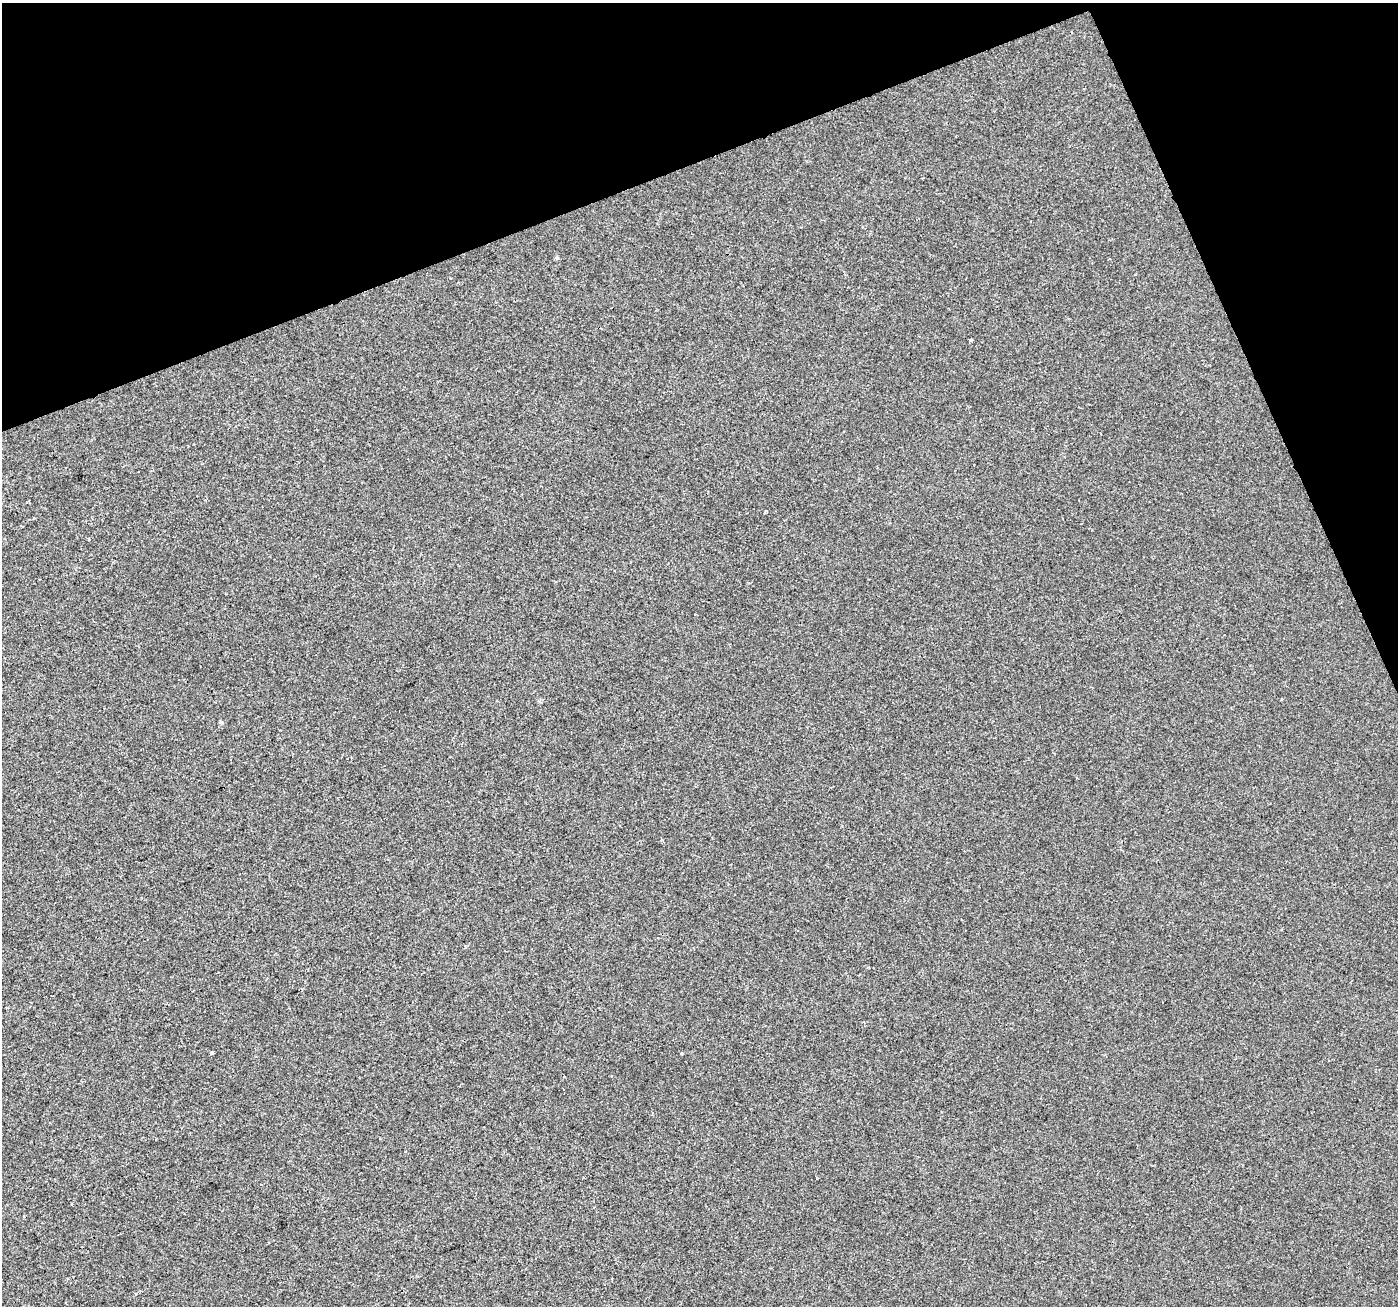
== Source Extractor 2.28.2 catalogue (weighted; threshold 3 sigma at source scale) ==
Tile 3 of 4 x 4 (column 3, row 1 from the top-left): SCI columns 2793-4188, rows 4050-5353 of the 5583 x 5434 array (HDU 1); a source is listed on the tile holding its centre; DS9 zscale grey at full resolution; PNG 1400 x 1308 px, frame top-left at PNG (2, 3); no overlay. Shown black and unused: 19% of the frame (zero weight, under 2 of 3 exposures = <1% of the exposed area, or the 3 px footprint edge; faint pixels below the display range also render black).
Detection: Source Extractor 2.28.2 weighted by HDU 2 'WHT'; one run over the whole footprint, this tile lists its part. Background -2.91e-04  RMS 0.0028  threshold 0.0126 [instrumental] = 3 sigma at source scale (4.5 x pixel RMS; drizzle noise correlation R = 1.50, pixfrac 1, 0.0396/0.0396 arcsec/px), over >= 5 px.
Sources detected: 6; all 6 listed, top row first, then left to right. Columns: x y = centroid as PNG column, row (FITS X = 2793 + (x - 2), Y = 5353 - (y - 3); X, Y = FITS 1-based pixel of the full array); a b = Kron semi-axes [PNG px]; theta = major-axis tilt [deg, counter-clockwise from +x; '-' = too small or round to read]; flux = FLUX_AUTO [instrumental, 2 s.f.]
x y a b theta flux
557 258 5 4 - 0.6
971 340 3 3 - 0.6
89 539 3 3 - 0.66
221 722 5 4 - 0.32
662 840 4 3 - 0.44
212 1052 4 3 - 1.4